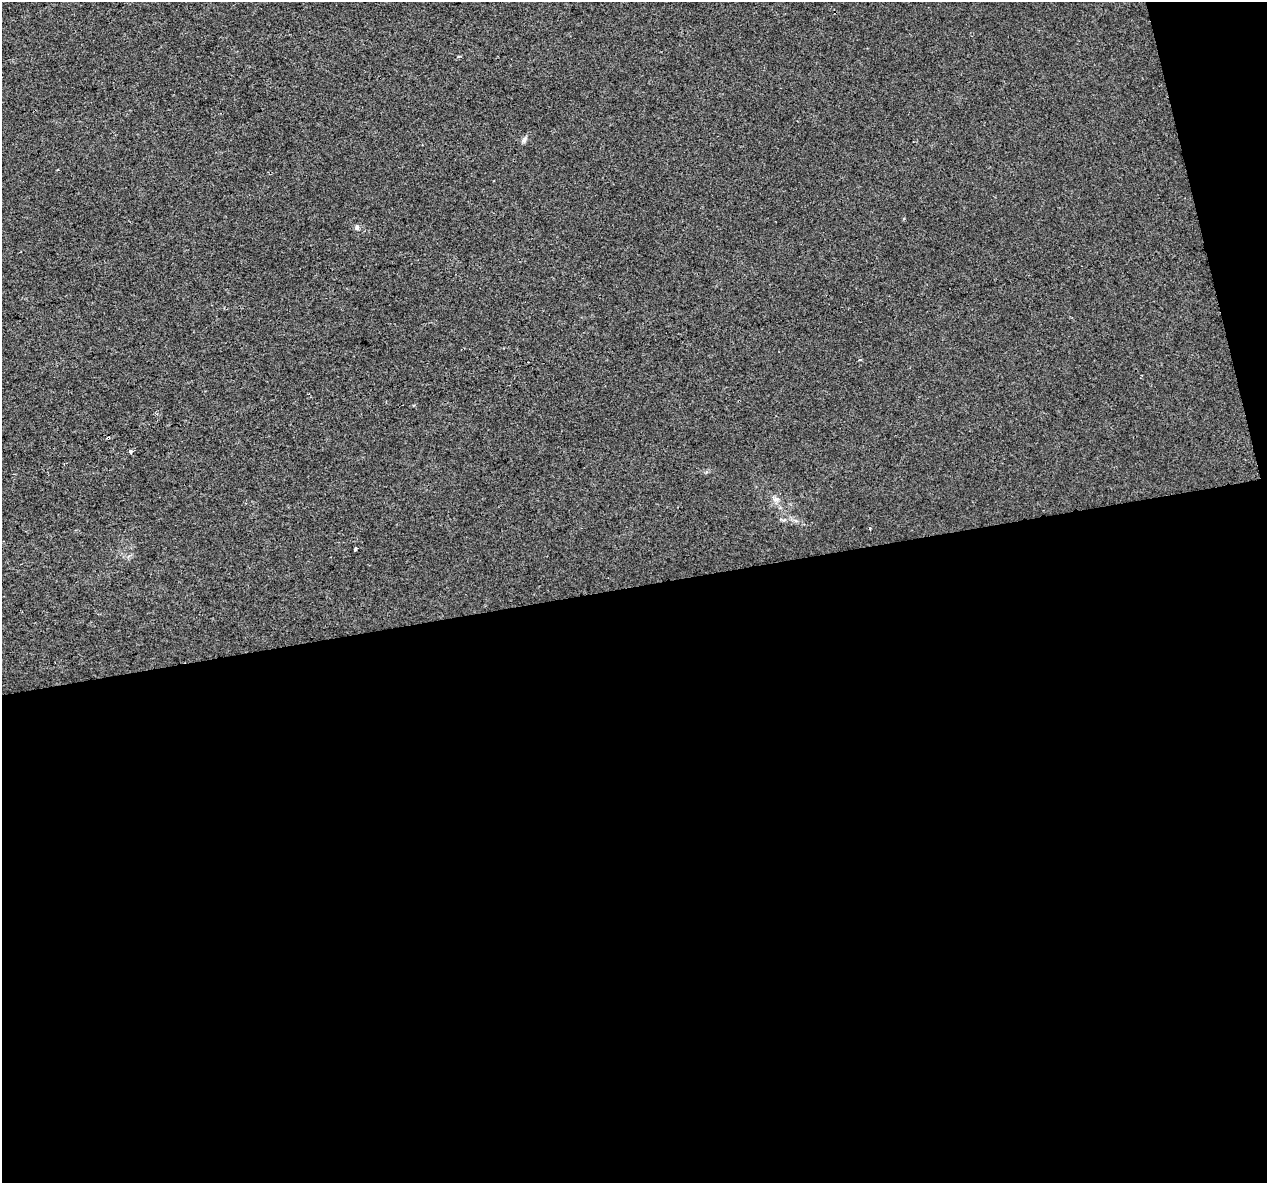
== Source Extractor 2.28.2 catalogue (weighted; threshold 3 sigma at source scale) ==
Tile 16 of 4 x 4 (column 4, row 4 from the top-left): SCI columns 3796-5060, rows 88-1268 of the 5060 x 4850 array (HDU 1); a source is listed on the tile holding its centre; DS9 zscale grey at full resolution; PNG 1269 x 1185 px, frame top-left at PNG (2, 2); no overlay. Shown black and unused: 52% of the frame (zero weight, under 2 of 3 exposures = <1% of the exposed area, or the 3 px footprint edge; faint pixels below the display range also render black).
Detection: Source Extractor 2.28.2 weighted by HDU 2 'WHT'; one run over the whole footprint, this tile lists its part. Background 0.00547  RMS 0.0046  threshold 0.0208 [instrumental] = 3 sigma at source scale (4.5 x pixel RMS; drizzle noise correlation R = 1.50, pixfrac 1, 0.0396/0.0396 arcsec/px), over >= 5 px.
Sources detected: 9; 2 cosmic-ray / hot-pixel residue — not listed; the other 7 listed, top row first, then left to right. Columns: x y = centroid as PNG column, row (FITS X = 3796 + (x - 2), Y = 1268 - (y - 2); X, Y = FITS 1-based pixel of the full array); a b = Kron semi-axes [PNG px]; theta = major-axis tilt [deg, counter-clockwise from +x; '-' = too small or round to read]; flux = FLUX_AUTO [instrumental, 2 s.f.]
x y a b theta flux
458 57 5 3 - 0.49
524 140 8 6 74 1.1
357 227 8 5 81 0.98
131 451 3 3 - 1.9
776 499 9 6 0 1.6
870 528 3 3 - 0.53
355 549 4 3 - 1.2